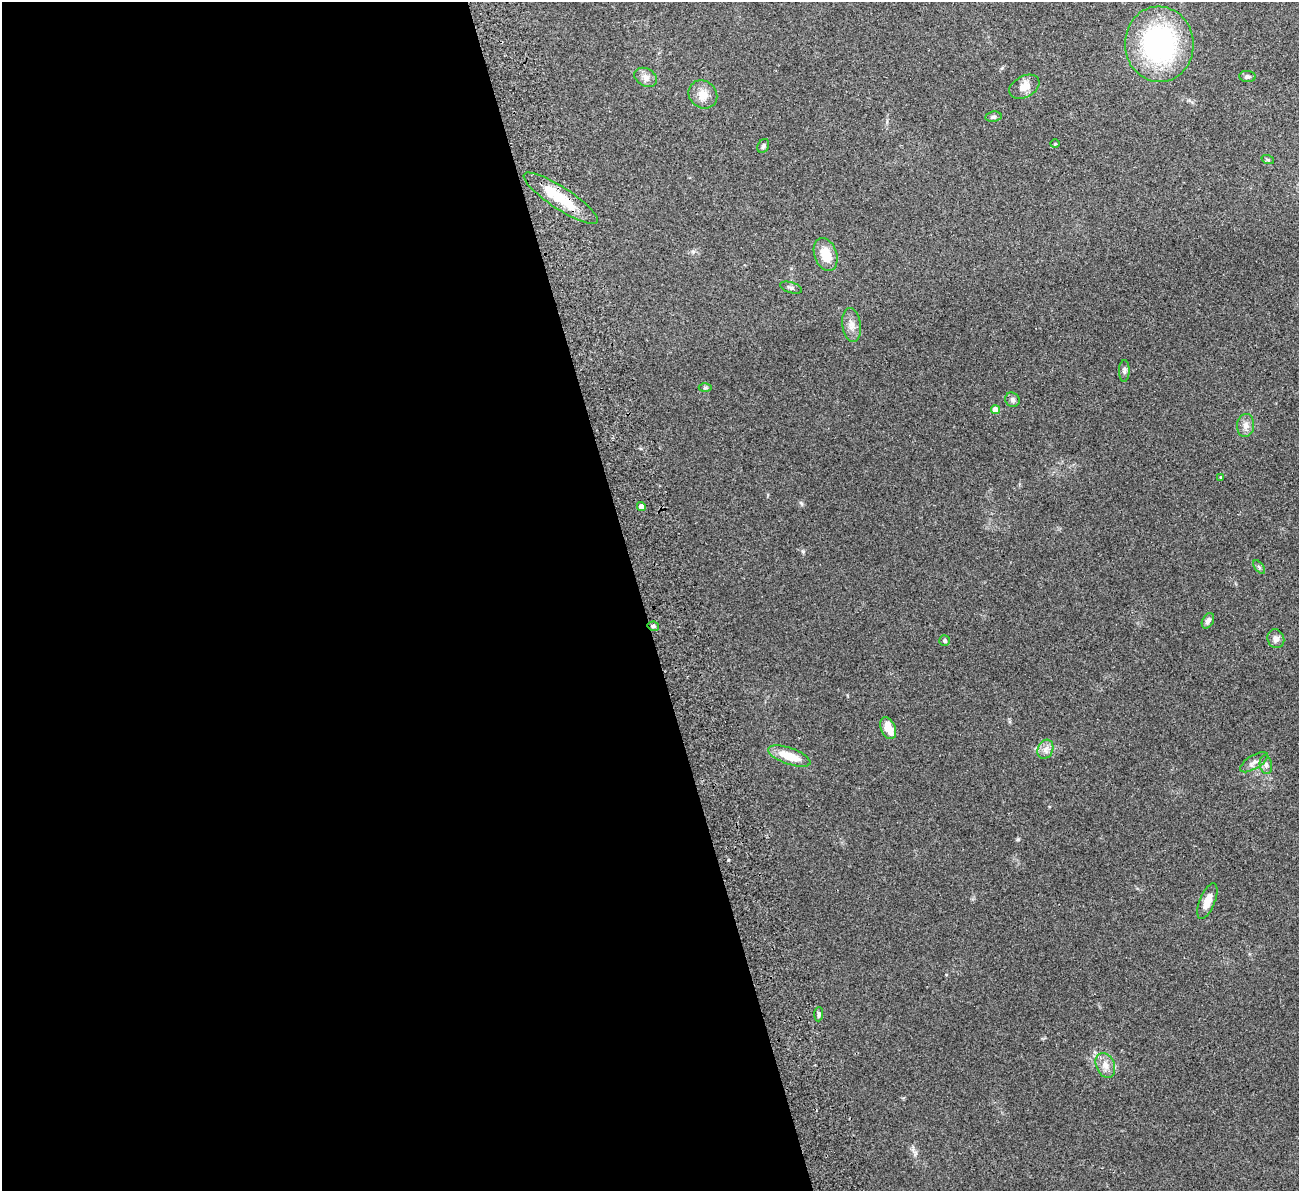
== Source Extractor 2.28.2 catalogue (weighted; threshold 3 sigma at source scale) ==
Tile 9 of 4 x 4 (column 1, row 3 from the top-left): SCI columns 57-1353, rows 1355-2543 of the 5300 x 5207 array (HDU 1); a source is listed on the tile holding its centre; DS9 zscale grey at full resolution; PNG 1301 x 1193 px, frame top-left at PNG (2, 2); each listed source drawn as its Kron ellipse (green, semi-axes under 4 px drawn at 4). Shown black and unused: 49% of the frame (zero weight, under 2 of 3 exposures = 3% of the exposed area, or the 3 px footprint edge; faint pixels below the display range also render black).
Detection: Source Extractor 2.28.2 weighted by HDU 2 'WHT'; one run over the whole footprint, this tile lists its part. Background 0.0951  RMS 0.0086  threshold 0.0389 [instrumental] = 3 sigma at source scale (4.5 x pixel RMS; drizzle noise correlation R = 1.50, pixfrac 1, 0.05/0.05 arcsec/px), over >= 5 px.
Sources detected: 34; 1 inside a brighter object's white glare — neither listed nor drawn; the other 33 listed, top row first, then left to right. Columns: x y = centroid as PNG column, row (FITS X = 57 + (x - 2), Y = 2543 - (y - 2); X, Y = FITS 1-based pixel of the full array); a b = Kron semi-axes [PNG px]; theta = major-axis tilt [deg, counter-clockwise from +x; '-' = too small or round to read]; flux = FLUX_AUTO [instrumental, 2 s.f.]
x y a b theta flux
1159 44 38 34 -86 140
646 77 12 8 -28 4.7
1247 77 8 5 -4 2.2
1024 87 16 10 29 8.3
703 94 15 13 -41 9.2
993 117 8 5 7 1.7
1055 144 5 3 - 0.64
763 146 7 5 62 1.7
1268 160 6 4 -19 1
561 198 44 11 -33 30
826 254 17 11 -70 15
791 288 11 5 -17 2.1
852 325 17 9 -82 6.2
1124 371 11 5 88 2.3
705 388 6 4 1 1.4
1012 400 7 7 - 2.5
995 410 4 4 - 13
1245 425 11 8 85 4.7
1221 477 3 3 - 0.72
641 507 4 4 - 6.4
1259 567 8 4 -53 1.5
1208 621 8 5 61 3.3
653 626 6 4 -12 1.6
1276 639 9 8 - 3.5
945 641 5 5 - 1.4
888 728 11 7 -67 12
1045 749 10 7 64 4.5
789 756 22 8 -19 18
1254 762 16 6 31 4.3
1266 765 9 6 -80 2.9
1207 901 19 7 68 9.2
819 1014 7 4 86 1.8
1105 1065 13 9 -66 6.9
Overlapping masked pixels (flux is a lower limit): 1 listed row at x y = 561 198
Unlisted compact peaks at least as high as the median listed source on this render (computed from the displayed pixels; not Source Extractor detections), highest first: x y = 803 551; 728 860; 1018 839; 801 503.